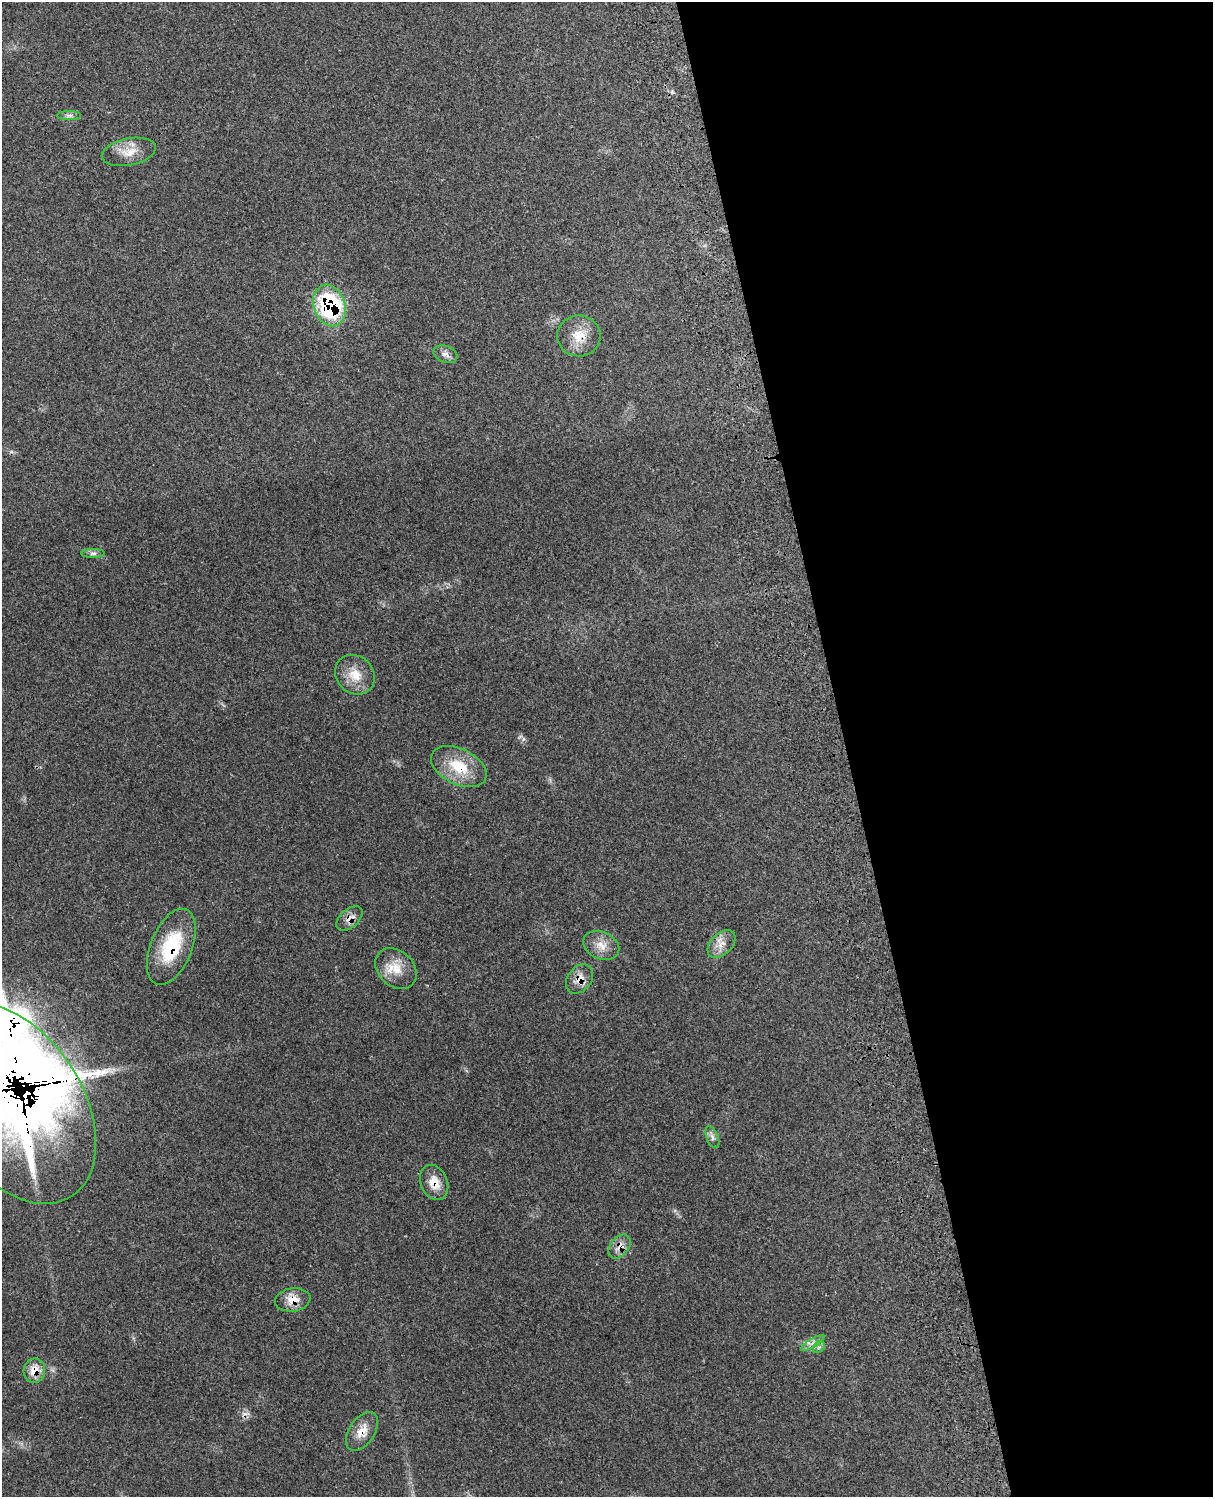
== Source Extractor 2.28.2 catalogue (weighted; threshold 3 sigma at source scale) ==
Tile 8 of 4 x 3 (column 4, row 2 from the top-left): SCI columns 3750-4960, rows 1659-3153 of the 5085 x 4920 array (HDU 1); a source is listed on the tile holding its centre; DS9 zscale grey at full resolution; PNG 1215 x 1499 px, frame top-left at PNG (2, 2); each listed source drawn as its Kron ellipse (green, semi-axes under 4 px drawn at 4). Shown black and unused: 30% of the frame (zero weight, under 3 of 4 exposures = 6% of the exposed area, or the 3 px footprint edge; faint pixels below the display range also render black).
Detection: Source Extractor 2.28.2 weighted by HDU 2 'WHT'; one run over the whole footprint, this tile lists its part. Background 0.27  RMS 0.0091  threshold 0.0411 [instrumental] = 3 sigma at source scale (4.5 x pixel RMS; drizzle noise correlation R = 1.50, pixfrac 1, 0.05/0.05 arcsec/px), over >= 5 px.
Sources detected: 29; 3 inside a brighter object's white glare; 1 cosmic-ray / hot-pixel residue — neither listed nor drawn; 2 inside a brighter listed object's ellipse — not listed separately; the other 23 listed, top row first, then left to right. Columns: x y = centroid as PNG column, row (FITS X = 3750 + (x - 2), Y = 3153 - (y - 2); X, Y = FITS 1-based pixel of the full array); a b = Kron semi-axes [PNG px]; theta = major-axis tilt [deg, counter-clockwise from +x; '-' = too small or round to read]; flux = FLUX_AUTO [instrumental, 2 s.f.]
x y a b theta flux
69 115 12 4 0 2.8
129 152 27 13 11 15
329 305 21 15 -70 110
579 336 21 20 - 19
445 354 12 8 -22 4.6
93 553 12 4 0 2.9
355 675 21 18 -45 18
459 766 30 17 -26 31
349 918 15 9 42 7.8
722 944 16 10 45 9.4
601 945 19 13 -24 11
171 947 40 20 68 52
396 969 23 17 -43 18
579 979 16 11 52 10
12 1103 110 70 -57 1800
712 1137 12 6 -68 3.5
434 1182 18 13 -68 13
620 1246 13 9 51 7.5
293 1300 18 11 8 12
813 1343 13 3 31 3.6
819 1347 7 5 44 2.1
34 1371 12 11 - 12
362 1431 22 12 56 13
Overlapping masked pixels (flux is a lower limit): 12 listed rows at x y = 329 305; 579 336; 459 766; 349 918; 171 947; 579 979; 12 1103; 434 1182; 620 1246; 293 1300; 34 1371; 362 1431
Isophote crosses this tile's border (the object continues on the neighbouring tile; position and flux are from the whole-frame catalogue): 1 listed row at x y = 12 1103